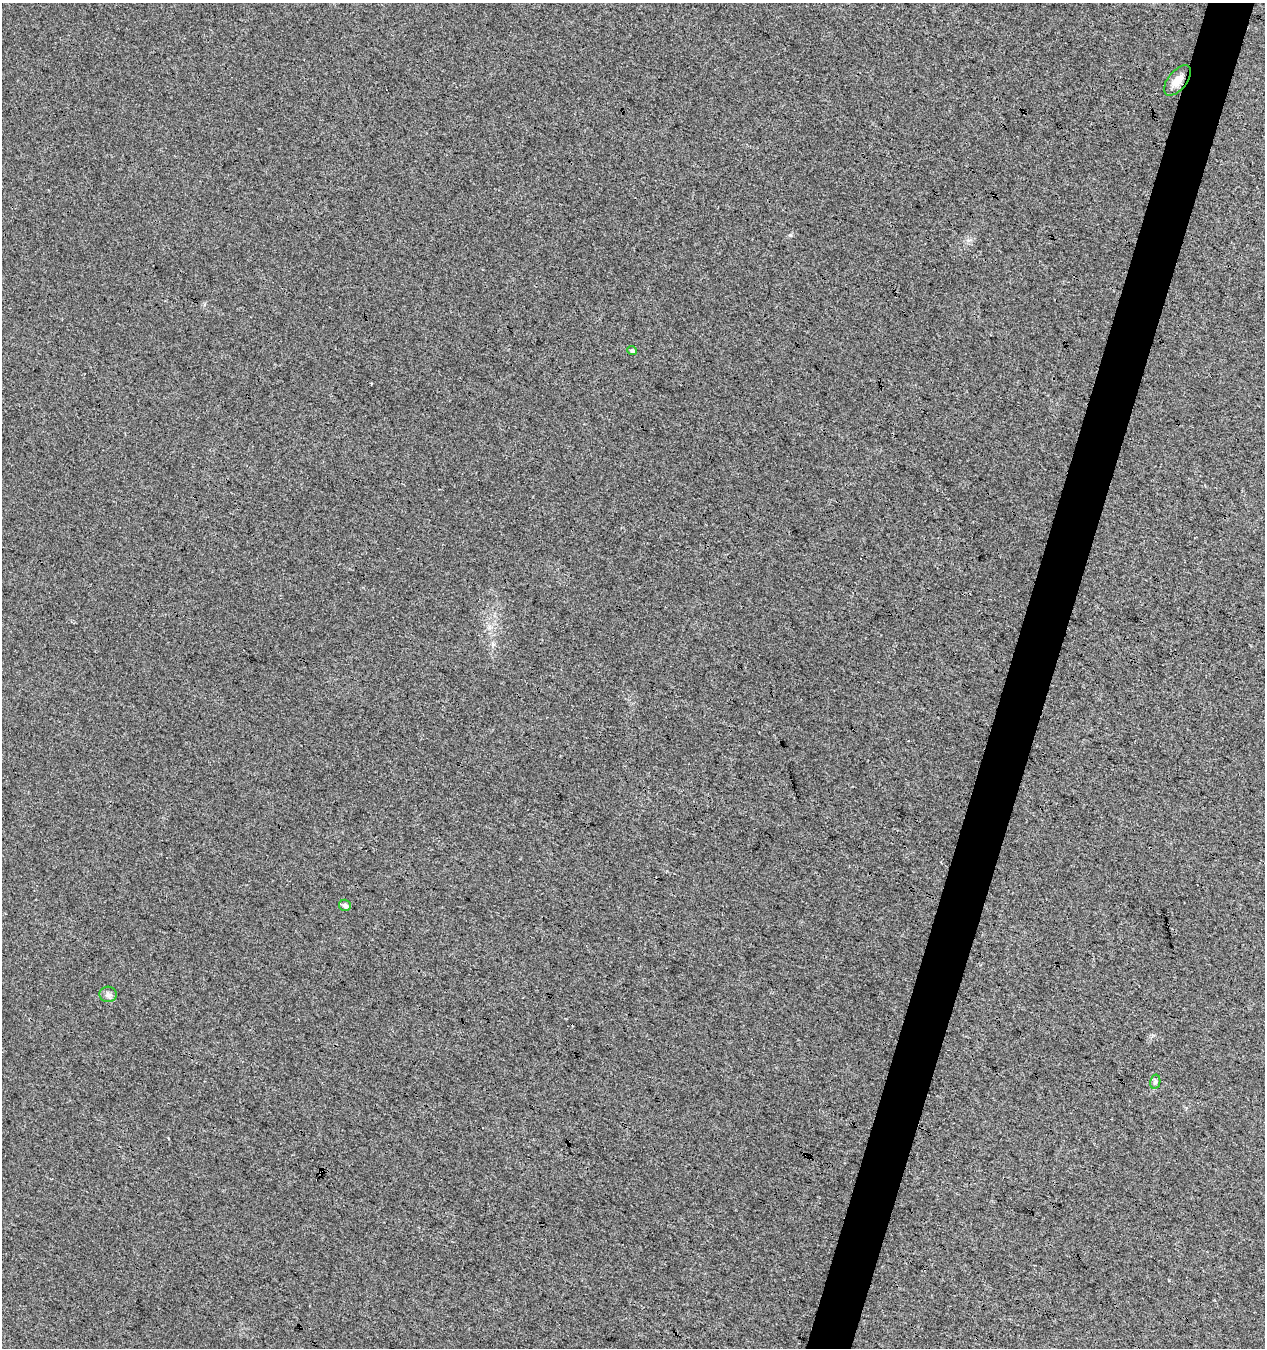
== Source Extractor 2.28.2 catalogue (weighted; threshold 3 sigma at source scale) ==
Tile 10 of 4 x 4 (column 2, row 3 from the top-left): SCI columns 1543-2805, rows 1348-2693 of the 5549 x 5394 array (HDU 1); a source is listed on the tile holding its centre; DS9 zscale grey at full resolution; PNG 1267 x 1350 px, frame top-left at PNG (2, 3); each listed source drawn as its Kron ellipse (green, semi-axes under 4 px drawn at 4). Shown black and unused: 4% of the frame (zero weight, under 3 of 4 exposures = <1% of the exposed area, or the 3 px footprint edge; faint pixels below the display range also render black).
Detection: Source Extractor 2.28.2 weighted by HDU 2 'WHT'; one run over the whole footprint, this tile lists its part. Background 0.00855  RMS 0.0049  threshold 0.0222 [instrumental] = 3 sigma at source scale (4.5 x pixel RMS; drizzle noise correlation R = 1.50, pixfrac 1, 0.0396/0.0396 arcsec/px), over >= 5 px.
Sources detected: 6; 1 cosmic-ray / hot-pixel residue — neither listed nor drawn; the other 5 listed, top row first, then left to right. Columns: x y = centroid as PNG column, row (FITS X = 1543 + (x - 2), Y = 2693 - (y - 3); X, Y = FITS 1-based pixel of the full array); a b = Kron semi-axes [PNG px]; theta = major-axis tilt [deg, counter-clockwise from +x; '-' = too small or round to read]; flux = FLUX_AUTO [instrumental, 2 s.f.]
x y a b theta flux
1177 80 18 9 51 5
632 351 5 4 - 1.4
345 905 6 5 - 1.4
108 994 8 8 - 1.7
1155 1082 7 5 78 1